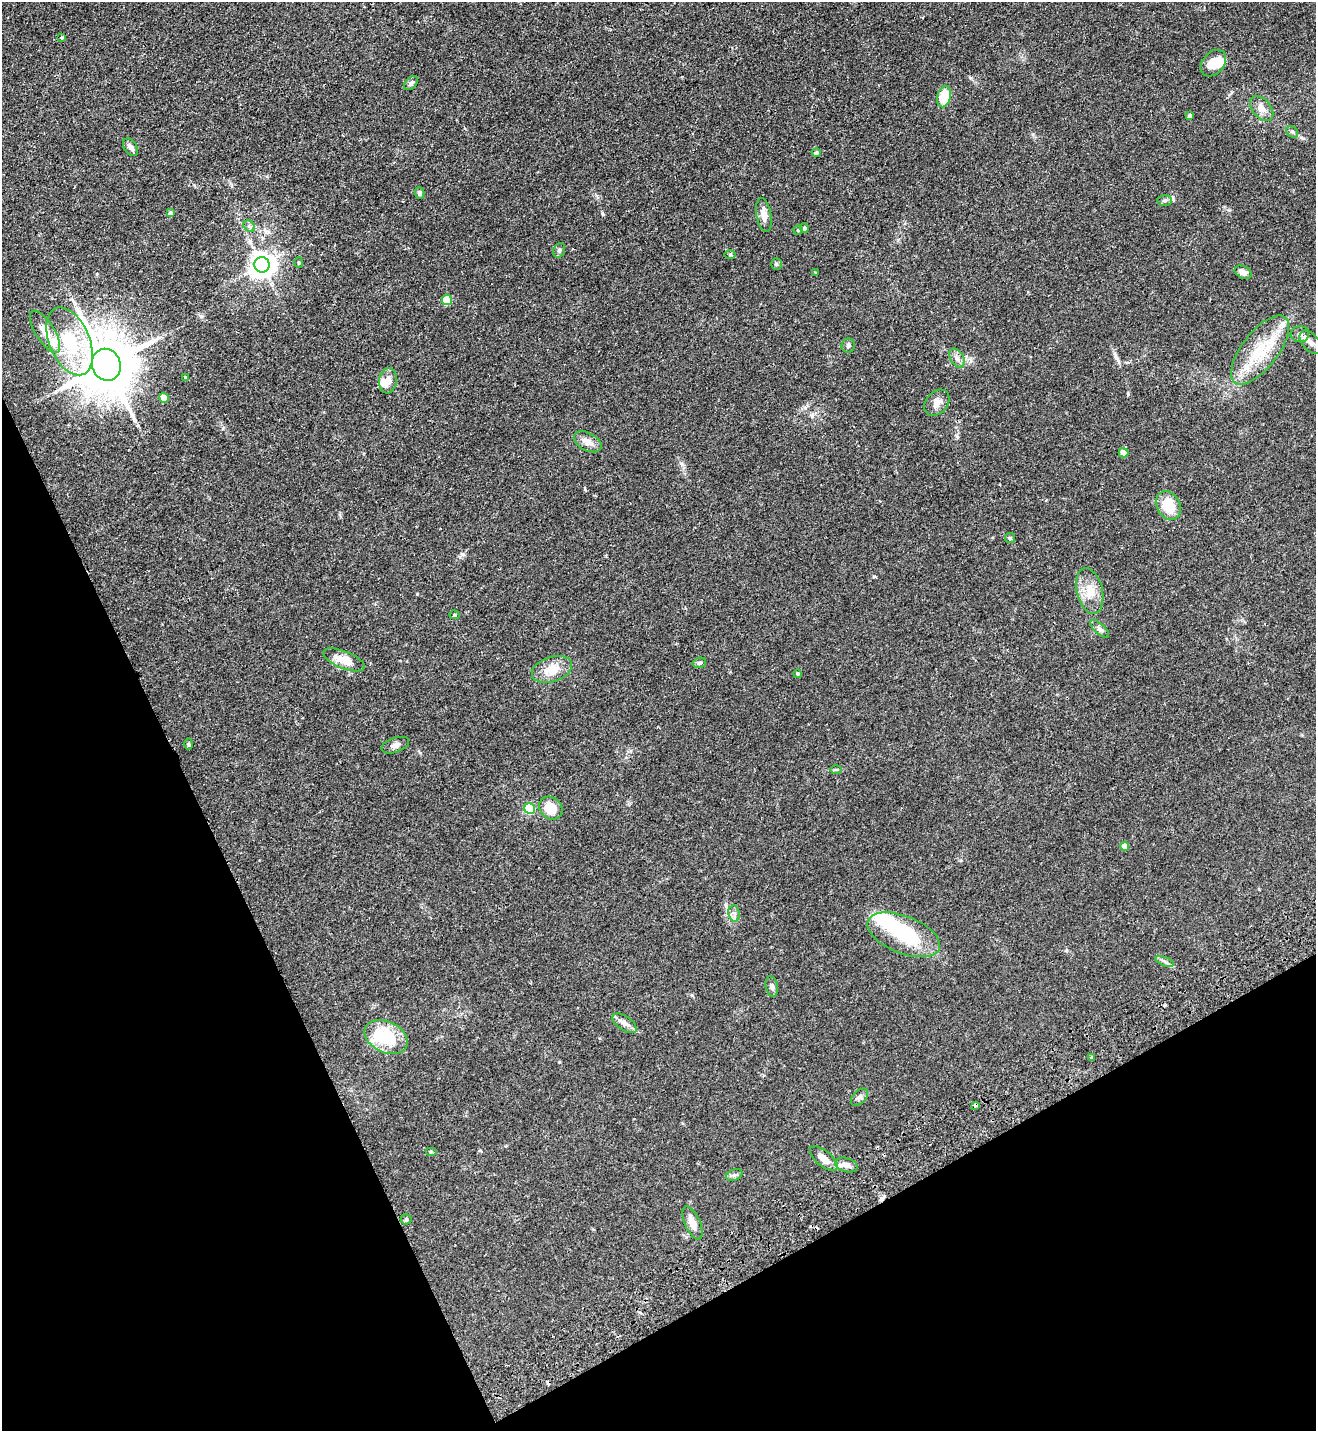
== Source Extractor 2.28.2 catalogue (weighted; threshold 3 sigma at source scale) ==
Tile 14 of 4 x 4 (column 2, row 4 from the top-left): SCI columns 1501-2814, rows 53-1481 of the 5763 x 5819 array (HDU 1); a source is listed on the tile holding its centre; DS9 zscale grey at full resolution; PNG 1318 x 1433 px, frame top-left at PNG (2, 2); each listed source drawn as its Kron ellipse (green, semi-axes under 4 px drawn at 4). Shown black and unused: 24% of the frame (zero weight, under 2 of 3 exposures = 3% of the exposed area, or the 3 px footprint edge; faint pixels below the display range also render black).
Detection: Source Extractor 2.28.2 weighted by HDU 2 'WHT'; one run over the whole footprint, this tile lists its part. Background 0.0836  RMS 0.0085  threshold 0.0382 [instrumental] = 3 sigma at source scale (4.5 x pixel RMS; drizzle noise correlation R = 1.50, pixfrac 1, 0.05/0.05 arcsec/px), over >= 5 px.
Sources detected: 80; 5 inside a brighter object's white glare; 3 cosmic-ray / hot-pixel residue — neither listed nor drawn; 4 inside a brighter listed object's ellipse — not listed separately; the other 68 listed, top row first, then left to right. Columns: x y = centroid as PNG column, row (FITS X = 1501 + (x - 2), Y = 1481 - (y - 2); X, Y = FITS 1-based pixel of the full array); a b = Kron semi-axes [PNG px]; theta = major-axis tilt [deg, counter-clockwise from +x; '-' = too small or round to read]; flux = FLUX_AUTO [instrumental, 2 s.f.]
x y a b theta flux
62 37 4 3 - 0.94
1213 63 15 10 48 13
411 83 8 5 44 2.1
944 97 11 6 76 20
1262 108 14 9 -50 5.8
1190 116 4 3 - 2.5
1292 132 6 5 - 1.4
130 147 10 6 -55 4
816 153 4 4 - 2
420 193 6 5 - 1.8
1165 200 7 5 1 1.6
170 213 4 4 - 1.8
764 215 17 7 -80 6.8
249 226 6 5 - 1.7
804 228 4 4 - 1.4
798 230 5 4 - 0.96
559 250 7 5 71 1.6
730 254 6 4 1 1.1
299 262 5 4 - 1.1
776 264 6 5 - 1.3
262 265 8 7 - 740
1243 272 9 6 -27 5.2
815 273 4 2 - 0.59
447 300 5 5 - 28
45 332 24 9 -58 12
1300 334 9 8 - 3
70 341 36 20 -67 51
1311 342 14 8 -48 5.9
848 345 7 6 - 1.7
1260 350 41 18 52 37
957 358 10 6 -60 3.6
106 365 16 14 -69 4700
185 377 3 3 - 1.8
388 381 13 9 82 5.4
164 398 5 4 - 13
937 403 15 10 49 6.2
588 442 15 9 -28 6.4
1124 453 5 4 - 7
1168 506 15 11 -62 22
1010 538 5 5 - 1.3
1090 591 23 13 -77 13
455 615 5 4 - 1.1
1100 629 12 5 -43 2.6
344 660 22 8 -22 11
699 663 7 5 14 1.5
552 669 20 12 18 13
798 674 4 4 - 1.3
188 744 6 4 90 0.91
395 745 14 7 20 3.5
836 769 6 4 0 1
530 808 5 5 - 51
551 808 12 10 -43 15
1125 846 4 4 - 8
734 913 8 5 -79 2.6
904 935 38 18 -22 48
1165 961 10 3 -21 1.8
772 986 10 6 -79 2.5
625 1023 14 7 -34 4.1
386 1037 22 15 -26 34
1091 1058 4 3 - 4.1
860 1097 10 6 44 2.5
975 1106 4 3 - 2.2
431 1151 6 4 0 0.92
824 1158 17 7 -40 7.8
846 1165 11 7 -15 4.3
734 1175 8 5 24 1.9
406 1219 5 5 - 1.1
692 1223 17 7 -66 7.4
Isophote crosses this tile's border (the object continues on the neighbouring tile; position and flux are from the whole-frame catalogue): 1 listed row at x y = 1311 342
Unlisted compact peaks at least as high as the median listed source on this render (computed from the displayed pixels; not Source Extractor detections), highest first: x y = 874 576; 417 594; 1128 394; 201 316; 462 554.